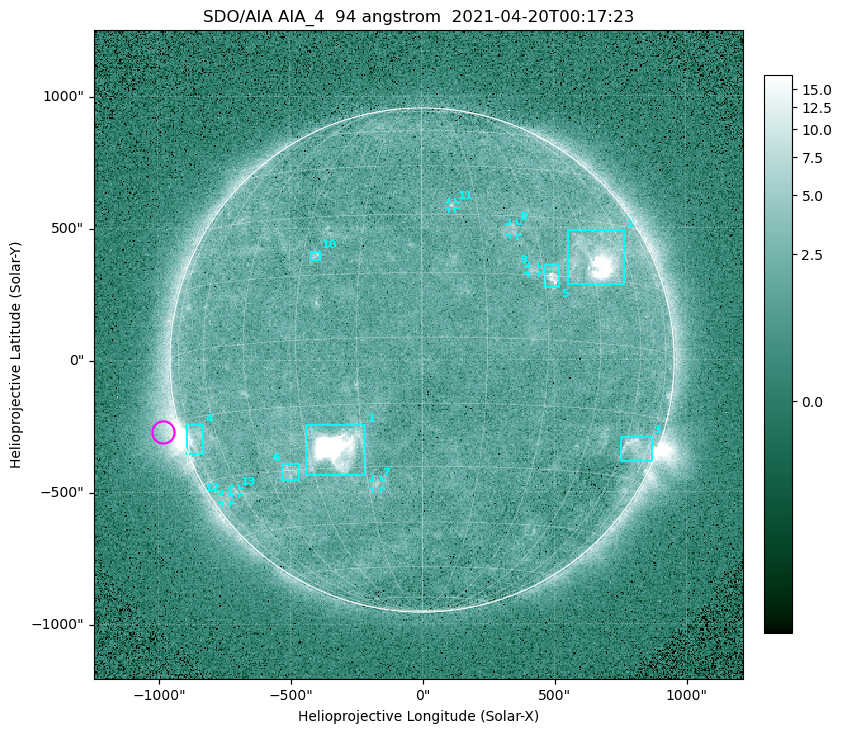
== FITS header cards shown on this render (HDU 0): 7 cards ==
TELESCOP= 'SDO/AIA '
INSTRUME= 'AIA_4   '
WAVELNTH=                   94
WAVEUNIT= 'angstrom'
DATE-OBS= '2021-04-20T00:17:23.12'
CTYPE1  = 'HPLN-TAN'
CTYPE2  = 'HPLT-TAN'

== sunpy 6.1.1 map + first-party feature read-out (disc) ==
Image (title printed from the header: SDO/AIA AIA_4  94 angstrom  2021-04-20T00:17:23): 512 x 512 px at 4.8 arcsec/px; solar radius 955 arcsec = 199 px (full disc in frame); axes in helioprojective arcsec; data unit not stated in the header (colour bar unlabelled)
Orientation: roll -0.138 deg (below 1 deg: not rotated)
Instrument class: DISC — disc imager (sunpy class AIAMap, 94 A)
Bright regions (active regions / flare kernels): reference = the median radial profile (limb darkening/brightening removed); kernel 5 px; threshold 5 sigma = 2.38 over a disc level ~1.72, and >= 1.15x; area >= 9 px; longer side >= 5 px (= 24 arcsec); searched inside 0.97 R_sun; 13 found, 13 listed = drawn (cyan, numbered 1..; 6 of them under ~33 arcsec drawn as corner ticks so the feature stays visible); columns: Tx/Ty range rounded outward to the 10 arcsec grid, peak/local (2 s.f.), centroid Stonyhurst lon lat
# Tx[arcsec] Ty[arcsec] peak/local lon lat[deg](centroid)
1 -440..-210 -440..-240 799 -22 -25
2 550..770 280..490 38 +48 +20
3 750..870 -390..-290 4.3 +67 -22
4 -900..-830 -360..-240 7.3 -72 -19
5 460..520 270..360 6 +32 +15
6 -540..-460 -450..-390 3.1 -37 -30
7 -190..-160 -490..-450 3.3 -13 -34
8 330..370 470..520 2.8 +24 +26
9 400..440 330..360 2.9 +27 +16
10 -420..-380 380..410 3.1 -27 +20
11 100..130 570..600 3 +8 +33
12 -760..-730 -540..-510 2.4 -71 -35
13 -720..-690 -510..-480 2.5 -63 -34
Off-limb structures (1.02-1.3 R_sun): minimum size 50 px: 7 found; the strongest spans PA ~85..115 deg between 1.02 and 1.21 R_sun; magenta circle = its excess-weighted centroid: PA ~105 deg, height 1.07 R_sun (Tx ~-980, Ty ~-270 arcsec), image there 4.4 x the reference